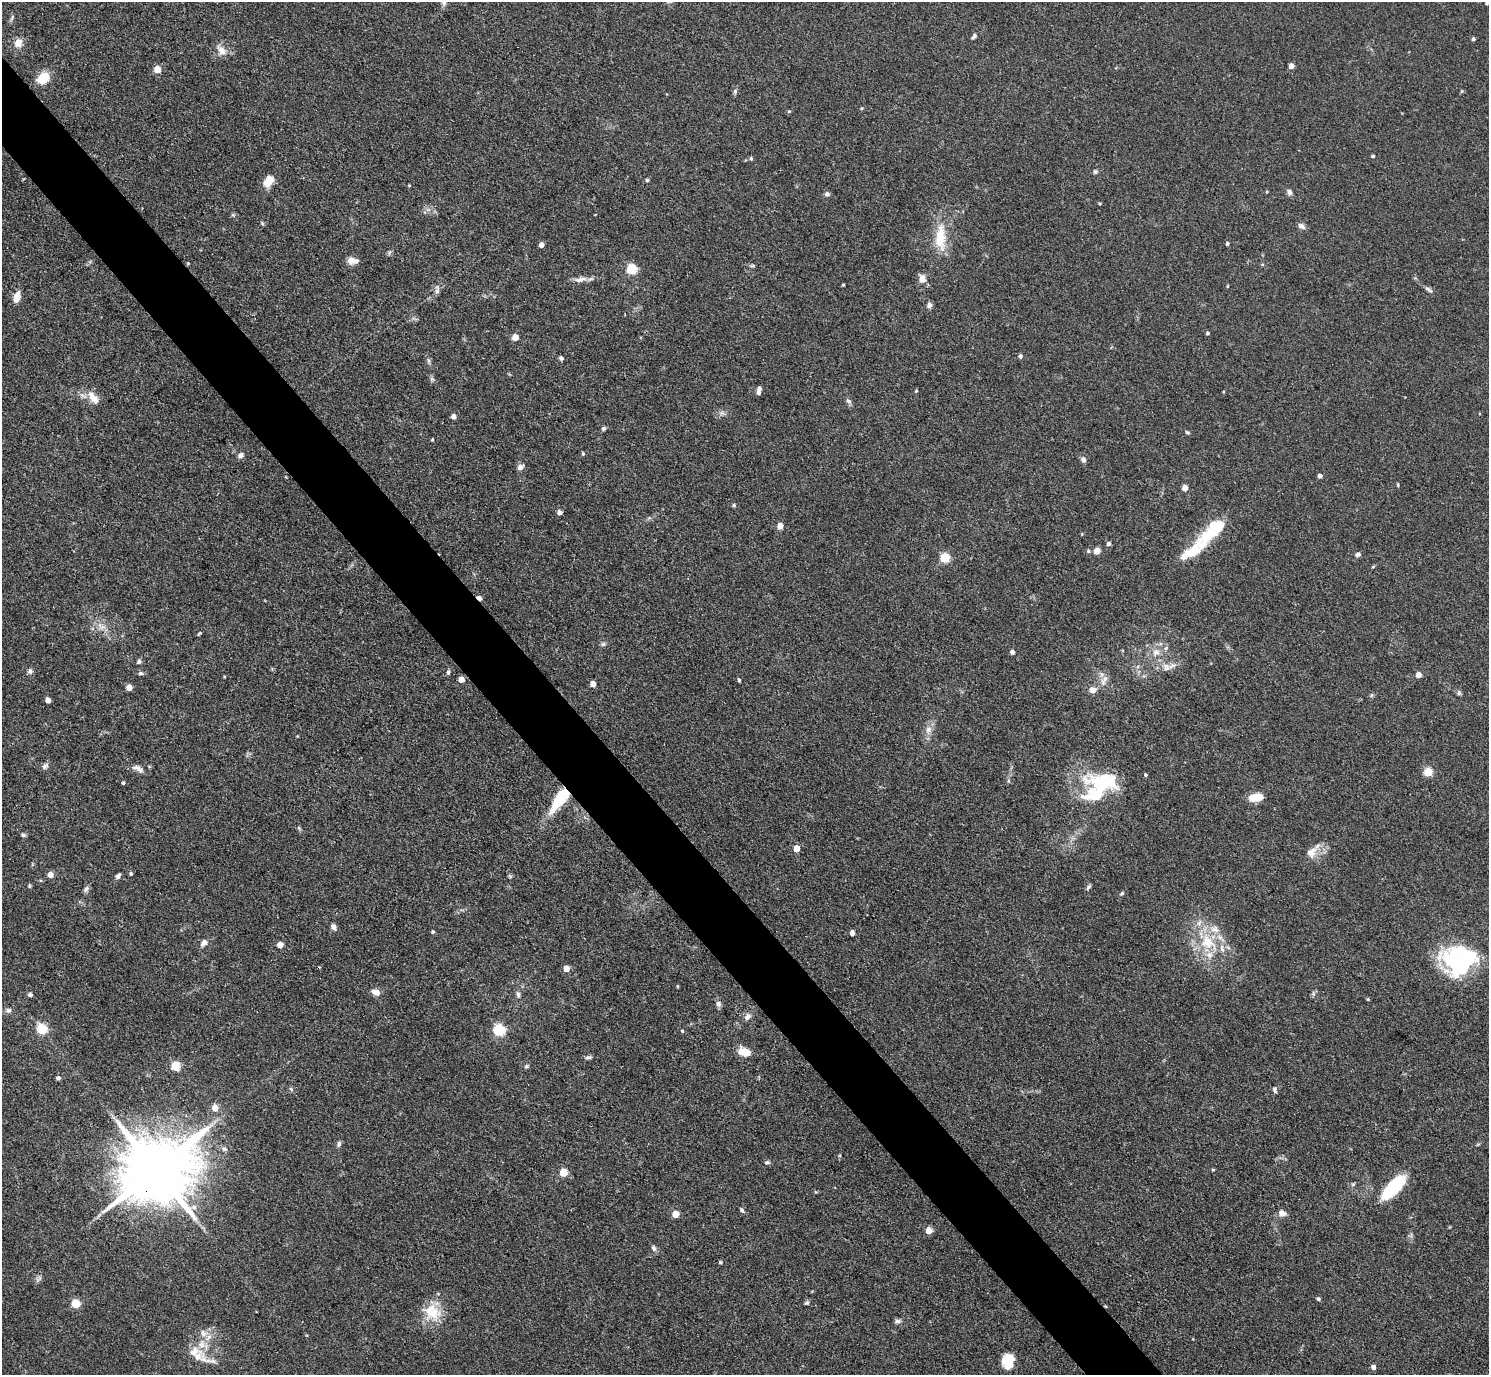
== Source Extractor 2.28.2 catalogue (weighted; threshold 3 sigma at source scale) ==
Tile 11 of 4 x 4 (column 3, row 3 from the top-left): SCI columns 2978-4464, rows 1673-3045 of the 5954 x 5950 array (HDU 1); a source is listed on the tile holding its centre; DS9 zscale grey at full resolution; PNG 1491 x 1377 px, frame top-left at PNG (2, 2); no overlay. Shown black and unused: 5% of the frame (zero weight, under 3 of 4 exposures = <1% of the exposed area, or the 3 px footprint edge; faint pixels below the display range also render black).
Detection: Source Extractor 2.28.2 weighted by HDU 2 'WHT'; one run over the whole footprint, this tile lists its part. Background 0.0816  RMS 0.0057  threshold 0.0256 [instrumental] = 3 sigma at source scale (4.5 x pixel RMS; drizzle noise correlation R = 1.50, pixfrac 1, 0.05/0.05 arcsec/px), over >= 5 px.
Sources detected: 181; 3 inside a brighter object's white glare — not listed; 10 inside a brighter listed object's ellipse — not listed separately; the other 168 listed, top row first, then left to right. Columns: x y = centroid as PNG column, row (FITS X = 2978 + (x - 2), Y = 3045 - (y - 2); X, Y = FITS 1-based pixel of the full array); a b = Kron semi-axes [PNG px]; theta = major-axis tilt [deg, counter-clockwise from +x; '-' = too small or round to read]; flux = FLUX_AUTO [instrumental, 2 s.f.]
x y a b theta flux
444 3 9 7 85 2
1487 3 3 3 - 0.89
12 18 10 4 69 1.1
974 36 7 4 50 1.3
1473 39 4 3 - 1.2
18 43 11 9 68 4.9
221 50 16 10 -44 5
1291 66 4 4 - 5.3
157 69 5 5 - 11
43 78 11 8 39 15
735 91 7 5 75 1.3
789 111 5 5 - 0.66
1373 156 4 3 - 0.89
751 158 5 4 - 0.87
1095 172 6 6 - 1.1
647 180 4 4 - 0.81
268 181 14 9 60 7.5
409 185 4 3 - 0.53
1267 192 4 4 - 0.5
1289 192 8 6 -84 1.8
827 194 6 6 - 1.6
1100 203 4 3 - 0.63
233 215 6 4 -44 0.75
262 223 6 4 -49 0.72
1301 226 10 6 -31 2.1
940 238 37 14 90 18
1227 244 4 3 - 1.3
541 245 4 4 - 3
389 253 6 4 72 0.95
353 261 12 8 -6 4.1
188 263 4 3 - 0.51
752 266 8 4 -8 0.9
632 269 5 5 - 45
580 279 19 7 14 4
922 279 9 7 90 4.8
843 285 3 3 - 0.52
1227 286 5 3 - 0.5
1428 289 13 5 -34 1.8
437 290 14 5 88 2.1
17 297 13 7 71 5.7
929 305 7 6 - 2
1208 333 4 4 - 1.1
515 337 5 5 - 8.7
1020 356 5 5 - 1.5
561 358 5 5 - 1.1
429 361 7 4 -71 1.1
432 379 7 5 -43 1.2
759 388 5 5 - 2.1
916 391 4 3 - 0.61
93 398 20 10 -51 6.8
848 401 10 5 -47 1.5
722 413 6 6 - 1.5
453 416 5 5 - 2.8
604 428 6 5 - 1.1
1187 432 6 4 -30 0.83
432 439 3 3 - 0.61
583 453 5 4 - 0.8
240 455 7 6 - 2.1
1083 460 7 6 - 1.8
520 467 8 7 - 2.4
1320 476 4 4 - 2.2
1398 485 6 3 -89 0.54
1185 488 4 4 - 5.7
734 505 4 4 - 0.92
560 512 5 5 - 2.4
780 526 5 4 - 5.7
1082 534 4 3 - 0.42
1109 544 4 4 - 1.7
1088 551 6 5 - 1.1
1097 551 5 4 - 8.6
1191 552 63 15 45 22
1358 554 7 5 12 1.3
945 558 5 5 - 32
479 598 6 4 -46 2.7
101 626 15 8 -31 4.9
199 633 5 3 - 0.68
603 644 7 5 22 1.2
1166 648 7 4 46 1.1
1012 652 4 4 - 2.2
1156 652 11 9 52 4.8
139 662 7 5 52 1.1
1166 667 14 10 -45 4.7
30 671 8 7 - 1.6
448 672 6 4 89 1.1
140 673 7 5 2 1.1
1419 675 4 4 - 5.1
461 679 5 4 - 6.6
739 680 4 3 - 1
1104 680 18 7 61 3.9
593 684 5 4 - 5.1
129 687 5 4 - 5.5
1093 690 9 8 - 3.5
1459 693 7 5 -76 1.1
1371 695 7 4 88 0.8
48 700 4 4 - 3.5
928 729 11 8 84 3.9
45 766 10 7 41 1.8
138 769 15 7 -29 3.3
1428 772 5 5 - 25
1146 775 4 4 - 0.82
1105 781 41 19 -3 41
123 783 4 3 - 0.71
1255 797 13 7 9 12
560 799 27 10 53 28
299 828 7 4 -46 0.86
23 835 7 4 -15 1
796 848 5 4 - 7.6
1311 852 18 12 50 6.5
131 873 4 4 - 0.93
50 875 5 5 - 5.6
118 876 7 5 56 1.7
510 876 7 4 -45 0.83
29 886 6 4 88 0.72
1088 887 8 4 53 1.1
86 889 9 6 52 1.6
1122 893 7 4 31 0.86
334 927 8 6 -61 2.2
433 932 4 4 - 0.81
852 933 4 4 - 4.1
1208 942 29 19 -44 25
204 943 10 7 43 2.9
280 945 4 4 - 5.7
1454 955 53 31 40 45
566 969 5 5 - 6.1
678 986 5 3 - 0.52
376 992 10 7 -19 4.1
518 994 9 5 -73 1.8
1313 994 7 5 -83 1.2
30 995 5 4 - 1.6
1368 999 4 3 - 0.67
718 1004 8 7 - 2
8 1010 7 6 - 1.6
747 1017 11 7 48 2.5
42 1029 6 5 - 41
499 1030 6 5 - 68
682 1031 5 4 - 0.66
745 1052 14 8 -20 8.5
588 1057 10 5 5 1.3
175 1066 5 5 - 27
526 1066 6 4 22 0.9
58 1078 4 4 - 1.7
1275 1090 9 5 -80 1.3
215 1108 5 5 - 7.5
339 1144 8 5 77 1.4
224 1149 7 6 - 1.5
767 1162 8 5 1 1.1
156 1169 20 17 29 6400
1213 1170 4 4 - 0.6
564 1172 5 5 - 19
1353 1184 6 4 43 0.85
1393 1187 33 12 46 31
742 1210 7 5 -52 1.2
1283 1213 9 7 -15 3.3
675 1214 5 5 - 10
929 1231 5 4 - 9.1
654 1248 8 6 -58 1.8
720 1262 5 4 - 0.75
39 1279 12 5 46 1.6
1319 1299 5 4 - 0.93
807 1303 7 5 20 0.95
75 1304 5 5 - 23
433 1313 24 19 23 16
898 1321 9 5 5 1.5
203 1333 11 9 -43 4.2
194 1351 19 13 16 8
207 1360 32 8 -15 5.5
1008 1361 18 13 87 10
1373 1367 5 4 - 2.4
Overlapping masked pixels (flux is a lower limit): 3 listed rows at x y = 479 598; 560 799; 156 1169
Isophote crosses this tile's border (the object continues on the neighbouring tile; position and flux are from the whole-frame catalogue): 1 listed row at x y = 444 3